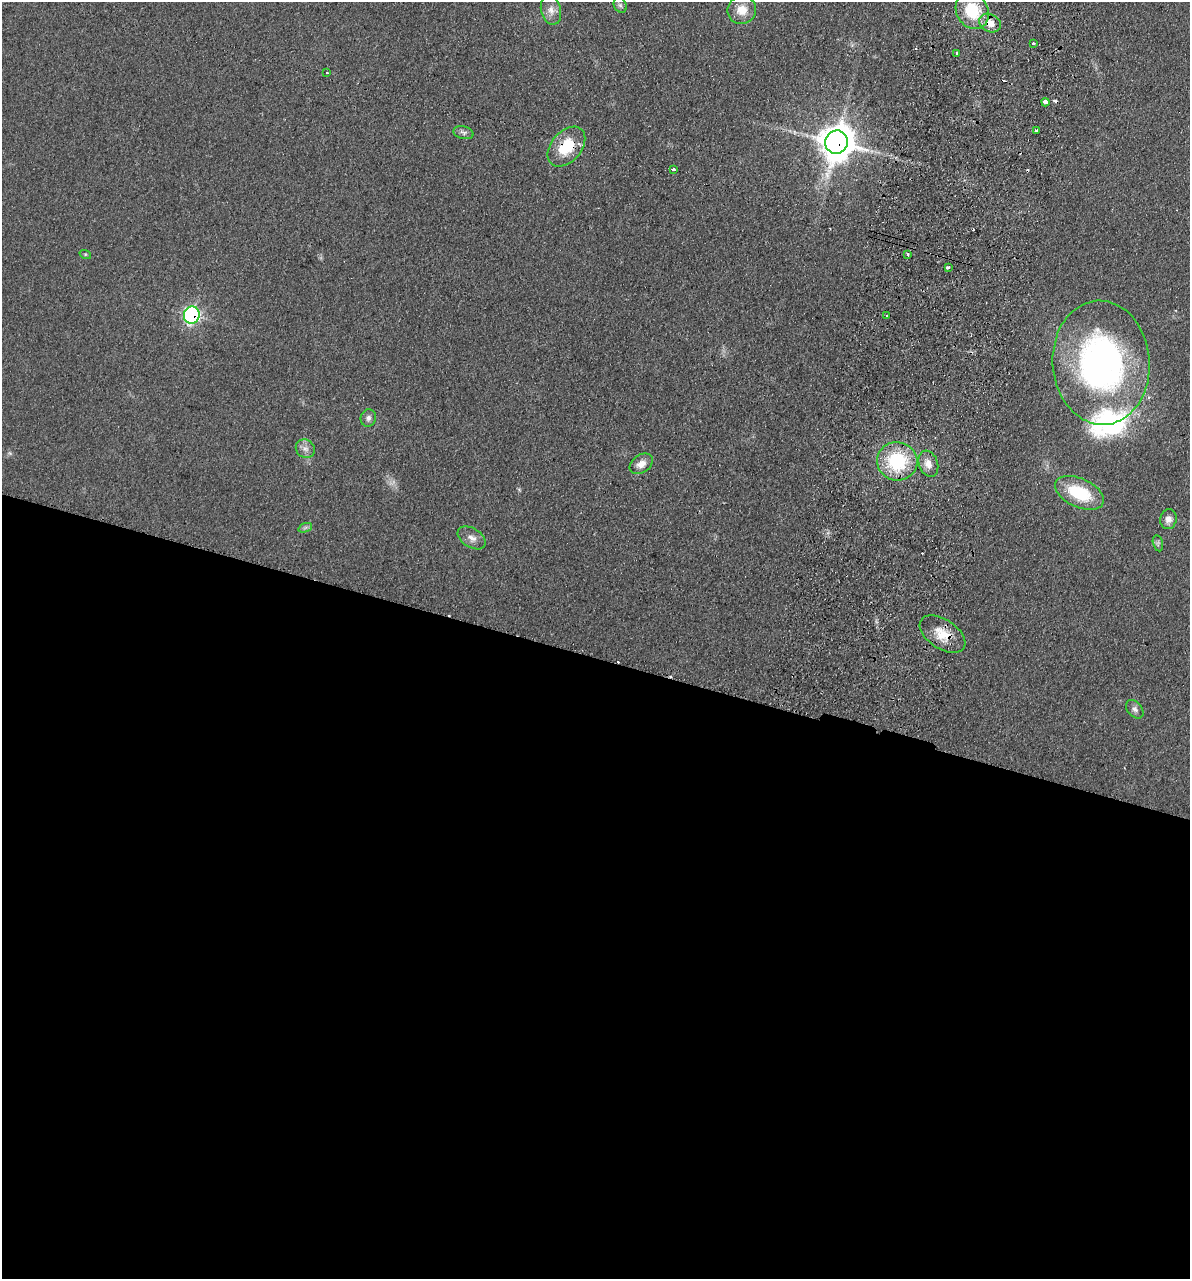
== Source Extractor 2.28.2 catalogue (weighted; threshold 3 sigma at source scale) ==
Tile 14 of 4 x 4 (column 2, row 4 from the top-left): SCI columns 1368-2555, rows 17-1293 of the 5237 x 5141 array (HDU 1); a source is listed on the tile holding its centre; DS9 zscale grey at full resolution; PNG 1192 x 1281 px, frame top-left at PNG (2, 2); each listed source drawn as its Kron ellipse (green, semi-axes under 4 px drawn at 4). Shown black and unused: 49% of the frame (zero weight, under 2 of 3 exposures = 3% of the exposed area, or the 3 px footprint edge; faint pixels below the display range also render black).
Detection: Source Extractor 2.28.2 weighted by HDU 2 'WHT'; one run over the whole footprint, this tile lists its part. Background 0.191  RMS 0.012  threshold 0.055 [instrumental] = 3 sigma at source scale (4.5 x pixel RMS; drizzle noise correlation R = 1.50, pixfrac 1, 0.05/0.05 arcsec/px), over >= 5 px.
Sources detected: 39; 6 cosmic-ray / hot-pixel residue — neither listed nor drawn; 1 inside a brighter listed object's ellipse — not listed separately; the other 32 listed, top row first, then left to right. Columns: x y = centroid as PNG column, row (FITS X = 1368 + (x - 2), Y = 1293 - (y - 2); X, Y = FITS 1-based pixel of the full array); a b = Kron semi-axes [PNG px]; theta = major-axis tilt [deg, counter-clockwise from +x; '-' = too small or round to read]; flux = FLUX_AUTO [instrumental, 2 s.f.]
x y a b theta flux
620 5 8 6 -62 3.1
551 10 15 10 -76 9.8
742 10 14 14 - 18
972 11 19 16 -62 51
990 23 11 9 -25 15
1033 43 3 3 - 2.4
957 53 4 3 - 5.1
327 73 3 2 - 1.6
1045 102 4 3 - 8.9
1036 131 3 3 - 5
463 133 10 6 -14 4.2
836 142 12 11 - 2400
566 147 23 15 49 42
673 169 4 3 - 5.6
85 254 6 4 -18 1.4
907 254 3 3 - 3.4
948 268 4 2 - 2.6
192 315 9 8 - 220
886 316 3 2 - 2.7
1101 363 62 48 -86 420
368 418 9 7 73 4.6
305 449 10 9 - 6.8
897 461 20 19 - 79
641 464 13 8 35 11
928 464 13 9 -70 11
1079 493 26 14 -25 61
1168 519 10 8 77 7.4
305 528 7 4 20 2.4
472 538 15 9 -31 8.9
1158 543 8 5 -76 2.7
942 634 26 14 -34 26
1135 709 10 7 -49 5.1
Overlapping masked pixels (flux is a lower limit): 5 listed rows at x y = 990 23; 836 142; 566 147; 192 315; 942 634